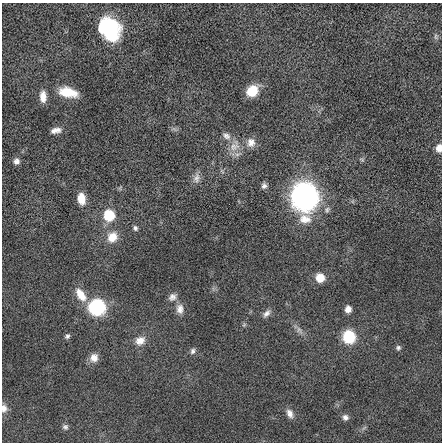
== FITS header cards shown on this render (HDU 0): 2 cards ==
NAXIS1  =                  440 / length of data axis 1
NAXIS2  =                  440 / length of data axis 2

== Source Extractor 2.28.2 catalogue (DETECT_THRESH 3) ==
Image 440 x 440 px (HDU 0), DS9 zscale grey, 1 PNG px = 1 image px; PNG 444 x 444 px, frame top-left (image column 1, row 440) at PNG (2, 3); no overlay
Background -0.0577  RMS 2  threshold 5.88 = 3 sigma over >= 5 px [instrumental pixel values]
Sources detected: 39; all 39 listed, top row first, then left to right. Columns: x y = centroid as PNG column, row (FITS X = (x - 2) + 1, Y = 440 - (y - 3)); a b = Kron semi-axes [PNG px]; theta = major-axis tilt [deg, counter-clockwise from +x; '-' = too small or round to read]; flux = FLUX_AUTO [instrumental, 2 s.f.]
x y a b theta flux
113 23 18 8 -23 2900
104 25 17 9 58 6000
111 31 20 16 -73 7900
436 36 9 4 -82 240
252 91 12 10 44 2600
68 92 20 10 -12 3000
43 97 12 7 -88 1200
56 130 12 6 11 770
227 136 12 8 -30 710
251 142 12 11 - 1000
234 146 18 12 49 1700
439 148 8 6 87 900
16 161 7 7 - 520
196 178 14 9 76 750
264 186 8 7 - 420
305 197 20 16 -86 46000
81 199 11 7 -82 1700
109 215 8 8 - 5600
135 228 7 6 - 320
112 237 14 12 51 1800
320 278 8 7 - 2400
81 295 18 9 -55 2000
172 297 11 9 40 660
97 307 9 9 - 27000
180 309 14 10 -85 980
348 309 6 6 - 830
267 313 12 7 45 610
244 325 7 4 55 200
299 330 12 6 -56 600
67 336 7 6 - 310
349 337 12 11 - 4700
140 341 13 11 29 1300
398 348 7 6 - 300
193 351 8 6 67 380
94 358 10 9 - 1100
4 408 11 8 89 710
290 413 12 8 -67 780
345 417 8 7 - 510
65 427 8 7 - 350
At the frame edge (FLAGS 8, measured only in part): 2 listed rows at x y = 439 148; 4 408